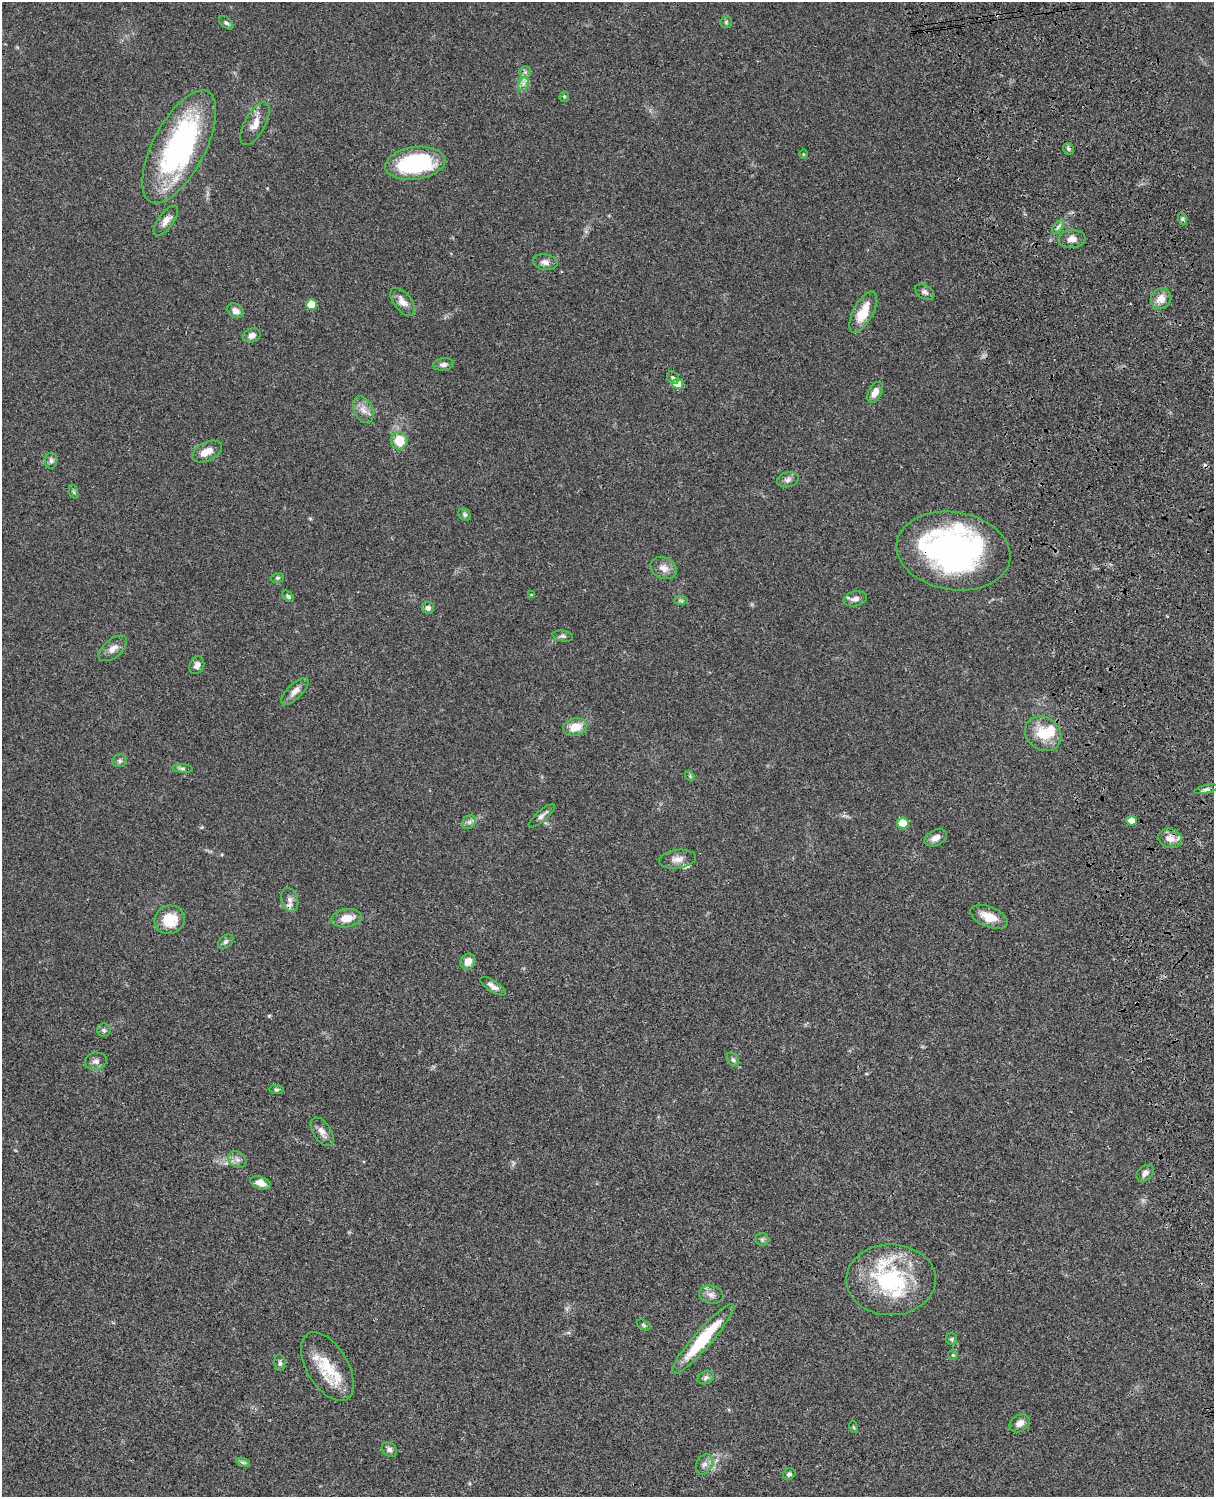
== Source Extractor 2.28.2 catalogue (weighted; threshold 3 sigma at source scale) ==
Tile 6 of 4 x 3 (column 2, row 2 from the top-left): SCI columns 1333-2544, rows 1774-3268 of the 5087 x 4929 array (HDU 1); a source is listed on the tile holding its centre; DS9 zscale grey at full resolution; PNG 1216 x 1499 px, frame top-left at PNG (2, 2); each listed source drawn as its Kron ellipse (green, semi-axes under 4 px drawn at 4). Shown black and unused: <1% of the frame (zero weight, under 3 of 4 exposures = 6% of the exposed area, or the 3 px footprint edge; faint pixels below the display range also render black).
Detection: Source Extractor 2.28.2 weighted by HDU 2 'WHT'; one run over the whole footprint, this tile lists its part. Background 0.0756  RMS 0.0057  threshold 0.0257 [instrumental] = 3 sigma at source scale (4.5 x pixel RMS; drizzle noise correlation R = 1.50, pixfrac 1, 0.05/0.05 arcsec/px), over >= 5 px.
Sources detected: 99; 2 inside a brighter object's white glare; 2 cosmic-ray / hot-pixel residue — neither listed nor drawn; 6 inside a brighter listed object's ellipse — not listed separately; the other 89 listed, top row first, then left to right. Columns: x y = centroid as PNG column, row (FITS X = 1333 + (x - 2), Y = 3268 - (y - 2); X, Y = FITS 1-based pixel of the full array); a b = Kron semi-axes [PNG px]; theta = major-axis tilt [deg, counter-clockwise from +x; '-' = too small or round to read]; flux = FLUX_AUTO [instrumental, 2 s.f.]
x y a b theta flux
726 22 6 5 - 0.93
226 23 8 5 -43 1.2
525 72 5 5 - 1.2
523 84 7 4 71 1.9
564 96 5 4 - 0.79
255 124 24 10 61 6.2
179 147 62 26 62 120
1068 149 6 5 - 1.1
803 154 5 3 - 0.48
415 163 30 16 8 59
1183 219 6 4 -72 0.89
166 221 17 7 53 4.1
1058 227 7 4 53 1.3
1072 239 13 9 6 4
545 262 12 8 -12 2.9
925 292 10 6 -31 1.9
1161 299 11 9 44 5.8
403 302 16 8 -53 4.9
311 304 5 5 - 14
236 311 9 6 -33 3
863 312 23 9 62 13
252 335 9 7 18 2.7
443 364 10 6 8 2.1
673 378 7 5 -55 1.2
677 384 5 5 - 13
875 392 11 6 62 4.4
363 410 14 9 -65 4.2
399 441 9 8 - 13
207 452 16 9 26 5.9
51 461 8 6 90 1.7
788 480 11 7 14 2.2
74 492 7 4 -70 0.85
465 515 7 5 -45 1.2
953 551 57 39 -9 150
664 568 14 10 -28 4.6
277 578 7 5 15 0.93
531 595 4 3 - 0.58
288 596 7 4 -45 1.1
855 599 12 7 12 3
681 601 7 4 -1 0.94
428 608 6 6 - 1.8
563 636 10 5 -10 1.5
113 648 17 9 40 4.2
197 665 9 7 67 2.7
295 691 17 7 45 3.8
575 727 12 8 16 8.8
1043 734 19 16 -36 14
120 761 7 6 - 1.4
182 768 10 4 -4 1.4
690 776 6 4 -48 0.75
1206 789 12 4 13 1.5
542 816 17 5 41 2.3
1132 821 5 5 - 5.4
469 822 7 6 - 1.8
903 823 5 5 - 14
936 838 12 7 26 3.9
1170 838 12 9 -17 5.6
678 859 18 9 7 4.4
290 900 12 8 -72 3.1
989 917 20 10 -21 8.7
347 918 15 9 8 7.1
170 920 15 14 - 14
226 942 8 6 39 1.3
468 962 8 7 - 4.5
493 986 14 5 -34 3
104 1030 7 6 - 1.4
733 1060 8 5 -53 1.2
96 1061 11 8 10 2.6
276 1089 7 4 -6 0.88
322 1132 16 9 -58 3.9
237 1160 9 7 -37 2.4
1145 1173 10 7 43 2.5
261 1183 11 6 -18 4.5
762 1239 6 6 - 1.2
891 1280 45 35 0 53
711 1295 12 9 -11 3.1
643 1325 7 4 -29 0.95
703 1339 45 9 49 32
951 1339 6 5 - 0.95
953 1355 5 4 - 0.62
280 1363 8 5 -81 1.3
327 1367 38 20 -59 21
706 1378 8 6 25 1.7
1020 1423 11 8 32 3.7
853 1427 6 4 -71 0.66
389 1450 8 6 -39 2
243 1462 7 4 -19 1.1
704 1464 11 7 62 2.7
789 1474 6 5 - 1.2
Overlapping masked pixels (flux is a lower limit): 2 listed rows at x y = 953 551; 290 900